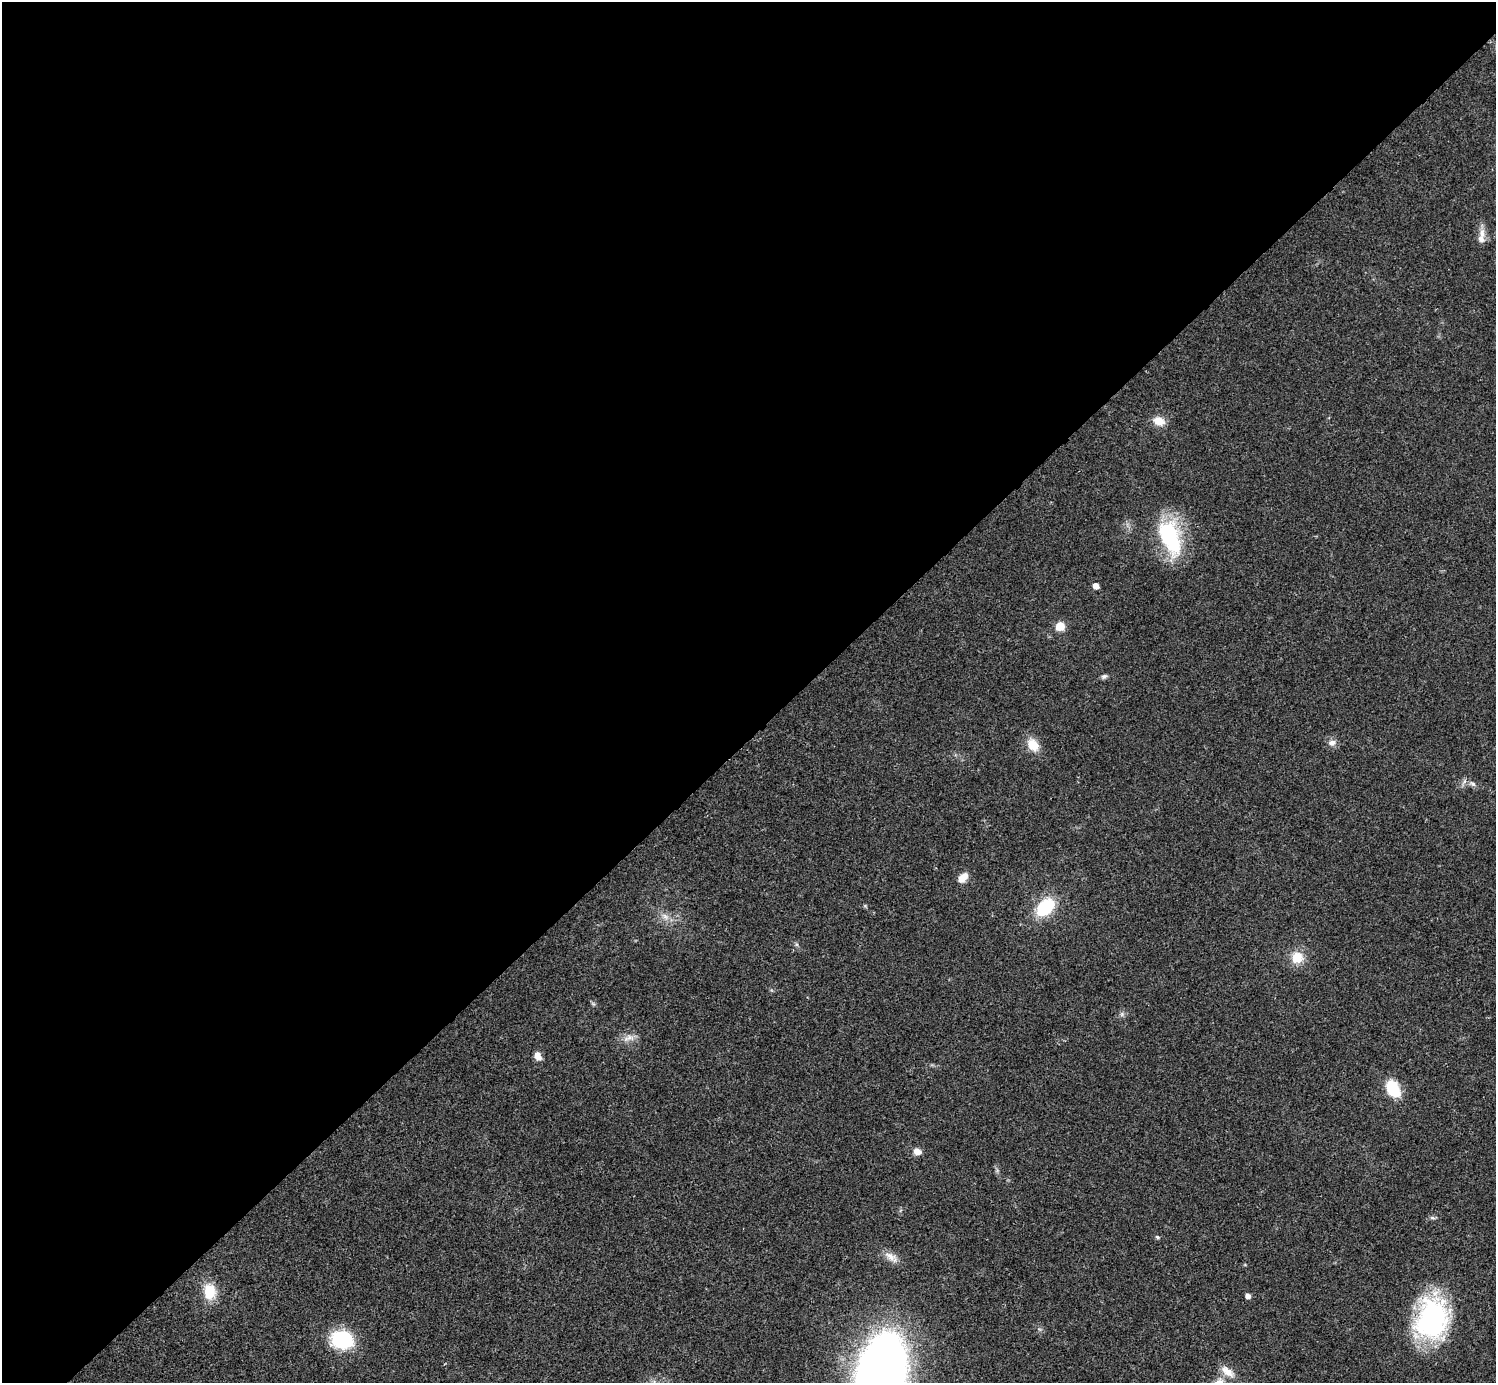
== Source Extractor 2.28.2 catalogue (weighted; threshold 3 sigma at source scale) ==
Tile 2 of 4 x 4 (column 2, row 1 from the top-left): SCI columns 1516-3009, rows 4453-5833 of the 5999 x 5999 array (HDU 1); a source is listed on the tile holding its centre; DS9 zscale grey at full resolution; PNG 1498 x 1385 px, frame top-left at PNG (2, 2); no overlay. Shown black and unused: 53% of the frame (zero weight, under 3 of 4 exposures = <1% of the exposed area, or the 3 px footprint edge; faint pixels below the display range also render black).
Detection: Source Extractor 2.28.2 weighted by HDU 2 'WHT'; one run over the whole footprint, this tile lists its part. Background 0.0205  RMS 0.0041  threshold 0.0182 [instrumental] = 3 sigma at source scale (4.5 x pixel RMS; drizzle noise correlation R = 1.50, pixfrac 1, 0.05/0.05 arcsec/px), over >= 5 px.
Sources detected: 28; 1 inside a brighter listed object's ellipse — not listed separately; the other 27 listed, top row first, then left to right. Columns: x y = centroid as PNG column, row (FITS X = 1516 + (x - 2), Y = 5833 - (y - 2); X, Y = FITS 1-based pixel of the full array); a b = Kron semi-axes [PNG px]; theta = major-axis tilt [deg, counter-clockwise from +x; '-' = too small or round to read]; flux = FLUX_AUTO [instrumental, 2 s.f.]
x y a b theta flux
1482 234 16 7 -89 3
1159 421 14 9 -16 4.8
1170 537 46 22 -69 34
1096 586 5 5 - 3.2
1060 626 9 8 - 5.1
1104 676 7 6 - 0.98
1332 743 10 8 15 2
1033 745 16 12 -49 6.3
1465 781 7 4 70 0.92
1473 784 8 6 -28 1.1
963 878 12 7 49 4.3
1045 907 18 12 44 21
1297 958 12 11 - 7.7
1122 1014 7 4 72 0.78
629 1038 15 6 17 2.6
538 1056 11 7 -61 2.6
1393 1089 12 8 -62 24
917 1151 8 7 - 2.8
1432 1218 8 4 -1 0.79
1157 1237 6 4 -23 0.58
890 1256 17 9 -36 3.5
209 1292 16 13 -85 10
1248 1296 4 4 - 2.2
1432 1319 42 32 79 67
342 1340 22 17 -12 26
1227 1371 20 10 -39 4.8
881 1376 70 39 78 380
Isophote crosses this tile's border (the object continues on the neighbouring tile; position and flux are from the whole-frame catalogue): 2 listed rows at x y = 1227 1371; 881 1376